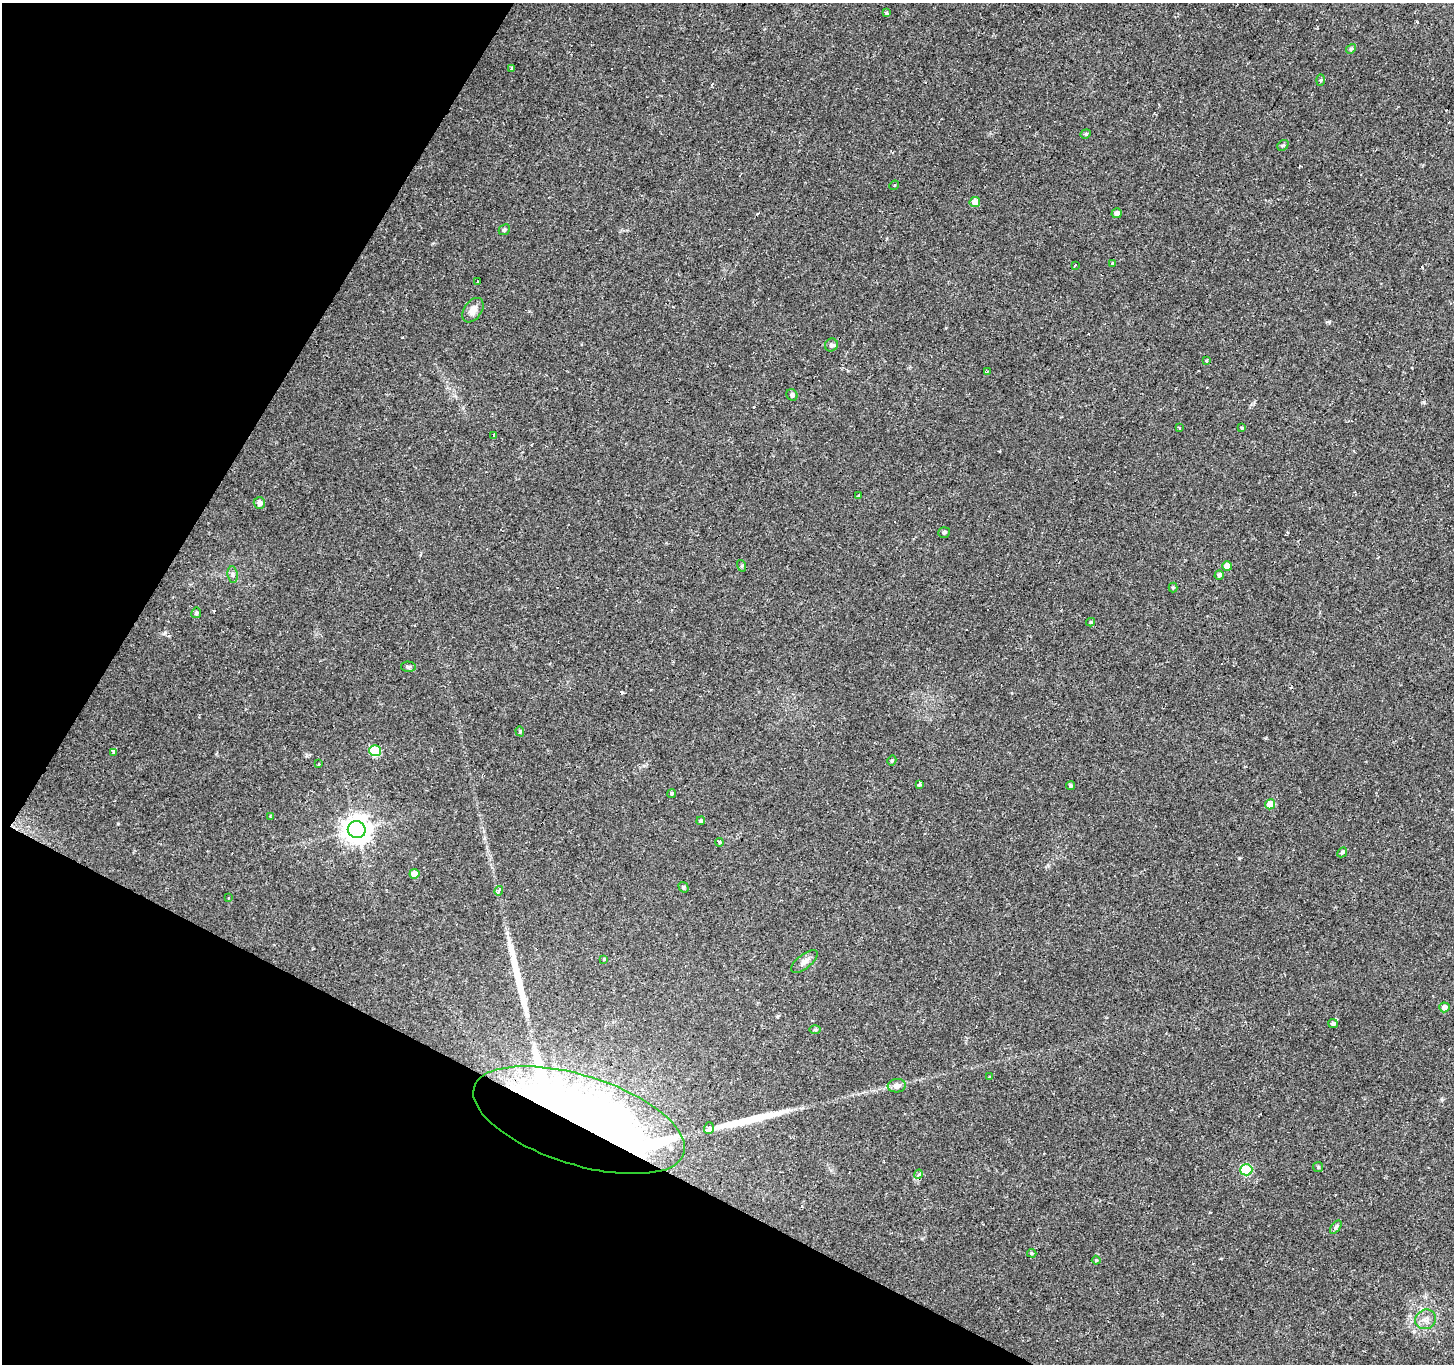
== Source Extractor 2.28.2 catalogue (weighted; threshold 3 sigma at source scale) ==
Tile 9 of 4 x 4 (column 1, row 3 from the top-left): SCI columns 4-1455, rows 1621-2982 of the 5813 x 5898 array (HDU 1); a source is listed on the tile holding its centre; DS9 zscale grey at full resolution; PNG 1456 x 1366 px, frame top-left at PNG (2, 3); each listed source drawn as its Kron ellipse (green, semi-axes under 4 px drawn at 4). Shown black and unused: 25% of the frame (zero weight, under 2 of 3 exposures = <1% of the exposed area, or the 3 px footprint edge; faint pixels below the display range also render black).
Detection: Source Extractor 2.28.2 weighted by HDU 2 'WHT'; one run over the whole footprint, this tile lists its part. Background 0.0542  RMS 0.0044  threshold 0.0198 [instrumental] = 3 sigma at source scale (4.5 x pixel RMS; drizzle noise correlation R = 1.50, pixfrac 1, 0.0396/0.0396 arcsec/px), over >= 5 px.
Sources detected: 83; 2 inside a brighter object's white glare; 12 cosmic-ray / hot-pixel residue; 2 long thin detections or spike segments (spike, bleed or trail) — neither listed nor drawn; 1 inside a brighter listed object's ellipse — not listed separately; the other 66 listed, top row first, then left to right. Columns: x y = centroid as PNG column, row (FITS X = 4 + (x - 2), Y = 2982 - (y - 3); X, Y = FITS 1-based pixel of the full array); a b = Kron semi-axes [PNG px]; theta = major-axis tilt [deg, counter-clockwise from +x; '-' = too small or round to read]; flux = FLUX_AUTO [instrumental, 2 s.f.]
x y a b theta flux
886 13 3 3 - 1.8
1351 49 5 4 - 0.66
511 69 3 3 - 4.5
1320 80 6 4 88 0.49
1086 134 5 4 - 0.57
1283 145 6 4 39 0.72
894 185 5 3 - 0.48
975 202 5 5 - 3.7
1117 213 5 5 - 1.6
504 230 6 5 - 0.88
1113 263 4 3 - 0.38
1075 266 3 2 - 0.85
477 281 3 2 - 0.31
473 310 14 8 55 3.3
831 345 7 6 - 1.3
1206 361 3 3 - 0.91
987 372 4 3 - 0.52
792 395 6 5 - 1
1179 428 3 2 - 0.81
1242 428 4 4 - 0.51
493 435 4 2 - 0.3
859 496 4 3 - 0.52
259 503 6 6 - 2.1
944 532 6 5 - 1
742 566 6 4 -73 0.56
1227 566 5 4 - 3.8
233 575 8 5 -82 1.1
1219 575 5 4 - 0.96
1173 588 5 4 - 0.52
196 613 5 4 - 0.92
1091 622 4 4 - 0.47
408 667 7 5 -2 0.8
520 731 5 4 - 0.55
375 751 6 5 - 24
113 752 4 3 - 2.3
892 760 5 4 - 0.74
319 764 3 2 - 0.72
920 784 4 3 - 4
1070 786 4 4 - 0.78
672 793 4 4 - 0.69
1270 804 5 5 - 8.4
270 816 4 3 - 0.5
701 821 4 4 - 0.85
357 830 9 8 - 470
719 842 4 3 - 0.69
1342 852 5 4 - 0.85
414 874 5 5 - 5
684 887 6 4 -58 0.72
499 891 5 3 - 2.8
229 898 4 3 - 0.48
604 959 4 3 - 0.35
804 961 16 7 39 2.3
1444 1007 5 5 - 1.8
1333 1023 5 4 - 1.2
815 1030 5 3 - 0.59
990 1077 4 4 - 0.39
897 1086 9 7 5 2.5
579 1120 110 44 -18 410
709 1128 6 5 - 1.9
1318 1167 5 5 - 0.64
1246 1170 6 5 - 28
918 1174 5 4 - 1.9
1336 1227 8 4 54 0.86
1032 1253 5 4 - 0.59
1096 1260 4 4 - 0.5
1426 1319 10 9 - 2.7
Overlapping masked pixels (flux is a lower limit): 1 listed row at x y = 579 1120
Unlisted compact peaks at least as high as the median listed source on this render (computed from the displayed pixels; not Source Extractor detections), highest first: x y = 165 633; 1329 322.